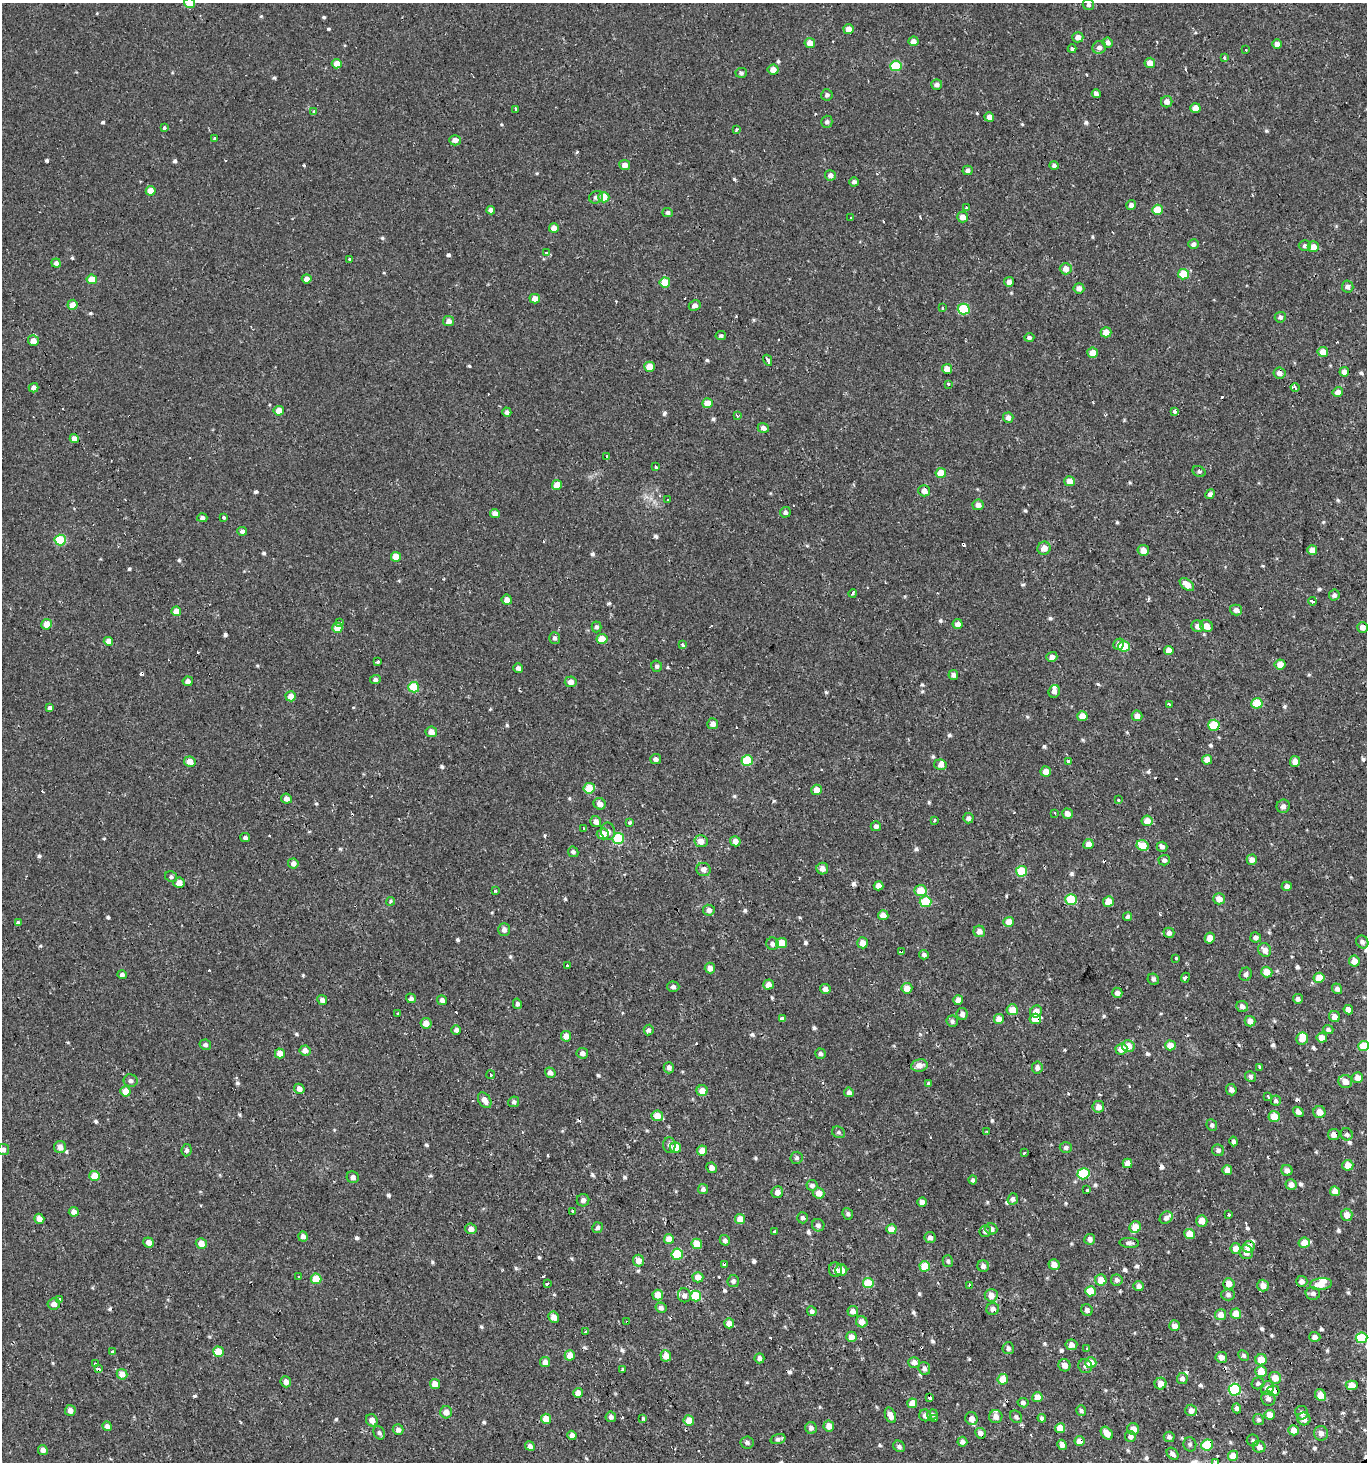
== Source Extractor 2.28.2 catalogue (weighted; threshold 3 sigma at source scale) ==
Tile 6 of 4 x 4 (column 2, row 2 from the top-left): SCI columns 1482-2846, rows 2980-4439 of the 5776 x 5899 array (HDU 1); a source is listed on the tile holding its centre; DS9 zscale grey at full resolution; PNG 1369 x 1464 px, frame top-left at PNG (2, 3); each listed source drawn as its Kron ellipse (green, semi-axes under 4 px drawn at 4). Shown black and unused: <1% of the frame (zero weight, under 2 of 3 exposures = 3% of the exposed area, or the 3 px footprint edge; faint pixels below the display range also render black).
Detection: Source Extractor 2.28.2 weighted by HDU 2 'WHT'; one run over the whole footprint, this tile lists its part. Background 6.84e-04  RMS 0.0024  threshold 0.011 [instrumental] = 3 sigma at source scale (4.5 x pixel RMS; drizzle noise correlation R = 1.50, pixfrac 1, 0.0396/0.0396 arcsec/px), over >= 5 px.
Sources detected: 711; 45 cosmic-ray / hot-pixel residue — neither listed nor drawn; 5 inside a brighter listed object's ellipse — not listed separately; of the other 661, all 500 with FLUX_AUTO >= 0.517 (the completeness limit of this list) listed and drawn (161 fainter detections not listed), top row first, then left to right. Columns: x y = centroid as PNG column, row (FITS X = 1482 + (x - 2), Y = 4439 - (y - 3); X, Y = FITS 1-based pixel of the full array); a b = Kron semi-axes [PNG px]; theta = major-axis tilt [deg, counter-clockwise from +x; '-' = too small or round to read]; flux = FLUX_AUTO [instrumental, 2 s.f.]
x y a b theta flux
189 3 5 5 - 4.4
1088 5 6 5 - 0.52
849 29 5 5 - 2.4
1078 37 5 5 - 1.7
913 41 5 5 - 1.4
810 43 5 5 - 2
1108 43 5 5 - 0.98
1277 44 5 4 - 1.3
1099 47 7 6 - 1
1072 49 4 4 - 0.88
1246 50 4 3 - 1.1
1225 58 3 3 - 1.3
1150 63 5 5 - 2
337 64 5 4 - 2.3
896 66 5 5 - 10
773 70 5 5 - 1.8
741 73 6 5 - 0.56
937 85 5 5 - 0.83
1096 94 4 4 - 0.69
827 95 5 5 - 0.69
1167 102 6 5 - 1.2
1195 108 5 5 - 2.6
516 109 3 3 - 2.5
314 111 4 3 - 0.52
989 117 5 4 - 1.4
827 122 6 5 - 0.67
164 128 3 3 - 5.3
736 129 4 3 - 0.68
214 138 3 3 - 1.7
455 140 6 5 - 1.2
625 165 5 5 - 1.3
1054 165 5 4 - 0.58
968 170 5 4 - 0.95
830 175 5 5 - 1.1
854 182 5 4 - 0.72
151 191 5 4 - 2.7
596 197 7 6 - 0.75
604 197 5 5 - 4.1
1131 205 5 5 - 0.82
966 207 3 3 - 0.54
491 210 4 4 - 0.82
1157 210 5 5 - 4.8
668 213 5 4 - 0.62
963 217 5 5 - 1.8
851 218 3 3 - 0.83
554 228 5 4 - 1.5
1193 244 5 5 - 0.7
1305 246 6 5 - 0.66
1313 247 6 5 - 2.4
546 253 3 3 - 0.82
350 260 3 3 - 1.2
56 263 5 4 - 0.77
1066 269 6 6 - 2.2
1183 274 5 5 - 5.9
92 279 5 5 - 4
307 279 5 4 - 1.4
665 282 5 5 - 4.8
1009 282 5 5 - 1
1348 287 6 6 - 0.85
1079 288 5 5 - 1.3
535 299 5 4 - 2
72 305 5 5 - 2.2
695 306 6 5 - 1.2
943 308 3 3 - 0.81
964 309 6 5 - 12
1280 317 5 5 - 0.74
449 321 6 5 - 1.1
1106 332 5 5 - 2.6
721 336 5 4 - 0.52
1029 337 5 4 - 0.63
33 341 5 5 - 1.8
1323 352 5 5 - 2.7
1093 353 5 5 - 2.7
768 360 6 3 -63 1.4
650 367 5 5 - 3.7
947 369 5 5 - 2.4
1344 372 5 4 - 1.6
1279 373 6 5 - 1.4
948 384 3 3 - 1.9
34 388 5 4 - 1.1
1295 388 4 2 - 0.73
1338 392 5 4 - 1.6
707 403 5 5 - 2.6
279 411 5 5 - 2.6
1175 411 4 3 - 1.7
507 412 4 4 - 0.73
737 416 3 3 - 1.2
1008 418 5 5 - 1.2
763 428 5 5 - 1.1
74 439 5 4 - 1.7
607 457 4 3 - 0.89
656 467 3 3 - 1.2
1199 471 7 5 -28 0.53
941 473 5 5 - 4.2
1070 481 5 5 - 2.1
557 485 5 5 - 3.3
924 491 6 5 - 1.8
1210 494 5 4 - 0.91
667 500 3 3 - 0.91
978 505 5 5 - 1.3
785 512 5 5 - 0.67
495 513 5 4 - 1.4
224 517 3 3 - 0.83
202 518 5 4 - 0.61
242 531 5 4 - 0.68
60 540 5 5 - 14
1044 548 7 6 - 2
1143 550 6 5 - 2.1
1312 550 5 5 - 2.5
396 557 5 5 - 3.9
1187 585 8 5 -40 2.4
853 593 4 3 - 0.66
1334 595 5 5 - 0.69
507 600 5 5 - 1.5
1312 601 4 3 - 7.4
1236 610 6 5 - 1.2
176 611 5 4 - 2.4
340 622 4 3 - 1.3
46 624 5 5 - 3.2
958 624 5 5 - 1.5
1198 626 6 5 - 1.2
1206 626 6 5 - 2.4
596 627 5 5 - 0.53
1362 627 5 5 - 1.6
337 628 5 5 - 3
555 638 6 5 - 0.68
602 639 5 5 - 3.7
108 641 5 4 - 1.9
1119 644 6 5 - 1.1
683 645 3 3 - 2.1
1124 646 5 5 - 6.3
1169 650 5 4 - 1.9
1052 657 5 5 - 1.3
378 662 4 3 - 4.3
1280 664 5 5 - 2.5
657 666 6 5 - 0.57
518 668 5 4 - 0.96
953 675 5 5 - 0.69
375 679 5 4 - 0.6
188 681 5 4 - 0.95
571 682 6 5 - 1.4
414 687 5 5 - 9.3
1054 691 6 5 - 1.1
291 696 5 5 - 2.5
1257 703 5 5 - 7.5
1169 705 4 3 - 4.2
50 708 4 4 - 0.69
1082 716 5 5 - 3
1137 716 5 5 - 1.4
713 724 5 5 - 1
1214 725 6 5 - 8.9
431 732 6 5 - 1.8
656 759 5 5 - 0.89
1207 760 5 5 - 2.1
747 761 5 5 - 9.8
1295 761 5 5 - 1.7
190 762 6 5 - 2.5
1069 762 4 3 - 8.1
940 765 6 5 - 1.3
1046 772 5 5 - 1.9
589 788 6 5 - 5.2
817 790 5 5 - 2.4
286 799 5 5 - 1.3
1118 800 3 3 - 0.74
600 804 6 5 - 1.4
1283 806 7 6 - 0.88
1055 813 4 2 - 0.62
1067 814 5 5 - 1.7
968 818 5 5 - 0.79
935 820 3 3 - 1.7
1147 821 5 5 - 2.4
596 822 6 5 - 1.4
629 823 4 3 - 0.68
876 826 5 5 - 0.78
584 829 4 3 - 1.2
608 831 9 7 -76 1.1
603 834 6 5 - 3.1
245 838 5 4 - 0.7
618 838 6 5 - 13
701 841 6 6 - 1.9
735 841 5 5 - 1.5
1088 844 5 5 - 1.8
1143 845 6 5 - 4.9
1162 847 5 5 - 0.82
573 852 5 5 - 0.58
1164 860 5 5 - 0.72
1252 860 5 5 - 1.3
293 863 5 5 - 1.2
704 869 7 6 - 1.2
822 869 6 5 - 1.2
1021 871 5 5 - 8
171 877 6 5 - 0.57
179 883 5 5 - 1.6
879 886 5 4 - 1.9
1287 886 5 4 - 0.88
495 891 3 3 - 1.5
921 891 6 5 - 4.8
1071 899 5 5 - 9
1219 899 5 5 - 2.1
391 901 4 4 - 0.54
1108 901 5 5 - 3.6
926 902 6 5 - 10
709 910 6 5 - 1
883 915 5 5 - 2.1
1128 917 5 4 - 0.55
1009 922 5 5 - 3.7
18 923 3 3 - 0.9
504 930 6 5 - 1.2
979 931 6 5 - 1.5
1169 933 5 5 - 1
1256 937 5 5 - 0.9
1210 938 5 5 - 1.8
1362 942 7 6 - 0.84
782 943 5 5 - 3.4
862 943 5 5 - 2.1
773 944 6 6 - 0.86
1265 950 7 6 - 1.5
901 952 3 3 - 2.7
924 955 5 4 - 0.68
1176 958 3 3 - 1.5
1354 961 5 5 - 2.2
567 966 3 3 - 1.7
710 968 5 5 - 1.6
1267 972 6 5 - 2.9
1246 974 7 6 - 0.8
122 975 5 4 - 0.66
1185 978 5 3 - 3.1
1319 978 5 5 - 3.6
1153 979 6 5 - 0.52
768 984 5 5 - 1.7
673 987 6 5 - 0.62
907 988 5 5 - 2.7
825 989 5 5 - 1.2
1337 989 5 5 - 0.91
1117 993 5 5 - 1
411 998 5 4 - 0.79
1298 999 5 5 - 1
322 1000 5 4 - 0.9
442 1000 5 5 - 0.94
958 1000 5 5 - 1.8
517 1004 5 4 - 0.63
1242 1006 6 5 - 1
1012 1010 6 5 - 3.1
1348 1010 5 4 - 1.4
1036 1011 6 5 - 2.1
397 1014 3 3 - 1.4
962 1014 6 5 - 0.99
1334 1017 5 5 - 1.4
782 1019 4 4 - 0.69
999 1019 5 5 - 2.3
1035 1019 6 5 - 4.4
952 1021 6 5 - 0.6
1250 1021 5 5 - 1.5
426 1023 5 5 - 2.2
1328 1029 5 4 - 0.57
456 1030 5 5 - 0.79
649 1030 5 5 - 0.62
566 1036 5 5 - 2
1322 1038 5 5 - 2.1
1302 1039 6 6 - 2.3
205 1045 6 5 - 0.61
1170 1045 5 5 - 2.9
1128 1046 6 6 - 2.9
1364 1046 5 5 - 5.3
1121 1049 6 5 - 3
305 1051 5 5 - 1.3
280 1053 5 5 - 2.5
582 1053 6 5 - 1.2
820 1054 5 5 - 0.64
919 1065 8 6 10 1.7
1260 1067 4 3 - 3
669 1068 5 5 - 0.81
1037 1068 6 5 - 0.92
550 1073 5 5 - 1.1
491 1075 4 3 - 2.4
1250 1077 5 5 - 0.63
1357 1078 5 5 - 1.8
131 1081 7 6 - 0.76
1345 1082 7 6 - 2
929 1083 4 4 - 0.6
299 1089 5 5 - 1.2
1231 1090 6 5 - 0.88
125 1091 5 5 - 3
702 1091 5 5 - 2.5
849 1092 5 5 - 0.9
1268 1096 3 3 - 1.3
485 1100 8 6 -55 1.7
1276 1101 5 5 - 0.61
514 1102 5 5 - 0.59
1098 1107 6 6 - 1.5
1298 1112 6 4 -41 1
1319 1112 6 6 - 1.9
657 1116 6 5 - 3.3
1274 1116 6 5 - 3.8
1212 1125 6 5 - 0.57
987 1131 3 3 - 1.2
838 1132 7 5 -29 0.53
1334 1134 5 5 - 1.3
1347 1134 6 6 - 0.64
1233 1141 5 4 - 0.72
669 1145 8 6 -85 0.77
60 1147 6 6 - 1.7
675 1147 5 5 - 6
1066 1148 6 5 - 0.65
3 1150 6 5 - 0.74
187 1150 6 5 - 0.55
702 1150 5 5 - 2.6
1218 1150 6 5 - 0.7
1024 1153 3 3 - 3
797 1158 6 6 - 0.55
1127 1163 5 5 - 1.5
1348 1165 5 5 - 2.9
712 1168 5 5 - 1.3
1227 1170 5 5 - 2.2
1287 1170 6 5 - 1.2
1083 1174 6 5 - 14
94 1176 5 5 - 4
353 1177 6 5 - 0.89
973 1180 4 4 - 0.56
812 1185 5 5 - 0.88
1291 1185 5 5 - 1.5
703 1189 5 5 - 0.75
1087 1190 3 3 - 6.4
1335 1191 5 5 - 2.2
777 1192 6 5 - 1.6
819 1193 6 5 - 2.2
1013 1199 6 5 - 0.71
583 1200 6 6 - 0.95
922 1202 5 4 - 1.4
572 1211 3 3 - 0.71
74 1212 5 4 - 1.2
848 1214 6 5 - 0.54
1229 1214 3 3 - 0.97
1347 1215 6 6 - 2.1
802 1218 5 5 - 0.66
1166 1218 7 5 37 1.1
39 1219 5 5 - 1.6
740 1219 5 5 - 3
1202 1221 5 5 - 2.4
818 1225 6 6 - 0.83
1135 1227 6 5 - 3.9
597 1228 5 5 - 0.66
471 1229 5 5 - 1.5
891 1229 5 5 - 3
991 1229 6 5 - 0.89
985 1231 6 6 - 0.71
774 1232 4 3 - 1.3
1189 1234 5 5 - 4
303 1236 5 4 - 1
930 1238 6 5 - 0.8
669 1239 5 5 - 2.4
1090 1239 5 5 - 0.9
725 1240 5 5 - 0.66
149 1242 5 5 - 1.6
201 1243 5 5 - 2.6
1129 1243 10 5 -4 0.71
1304 1243 6 5 - 3.8
697 1244 5 5 - 3.9
1249 1247 6 5 - 2.8
1236 1249 5 5 - 2.2
1246 1252 7 6 - 1.4
677 1254 5 5 - 12
639 1261 6 5 - 1.9
948 1261 6 5 - 0.54
724 1264 3 3 - 4.5
1054 1265 5 5 - 1.7
925 1266 5 5 - 5.2
983 1266 6 5 - 0.83
835 1269 7 6 - 1.3
841 1270 6 6 - 2.9
298 1276 3 3 - 0.58
698 1277 5 5 - 2.3
316 1279 5 5 - 5.3
1101 1280 5 5 - 2.5
1117 1280 6 5 - 0.92
733 1281 6 5 - 0.63
1302 1281 5 5 - 1
868 1283 5 5 - 7.8
547 1284 3 3 - 1.5
1229 1284 6 5 - 2.2
1321 1284 11 6 7 2.8
970 1286 3 3 - 1.8
1139 1286 5 5 - 1.2
1263 1286 6 6 - 1.9
1090 1291 5 5 - 5.5
1313 1293 7 6 - 0.78
658 1295 5 5 - 3.2
684 1295 7 6 - 0.98
991 1295 6 6 - 2.1
1228 1295 7 6 - 0.77
696 1296 5 5 - 9.2
60 1300 3 3 - 4.8
54 1304 6 6 - 1.4
661 1308 5 5 - 0.87
993 1309 6 6 - 1.1
1087 1310 6 5 - 0.83
812 1311 5 4 - 0.6
853 1311 5 5 - 1.3
1236 1314 5 5 - 3.5
1220 1315 5 5 - 1.8
554 1317 6 5 - 1.8
627 1322 3 3 - 0.75
862 1322 6 5 - 1.9
729 1323 5 5 - 2
1175 1326 5 5 - 1.6
586 1332 3 3 - 4.7
851 1337 5 5 - 1.9
1315 1337 6 5 - 1
1362 1338 6 5 - 11
1071 1345 6 5 - 1.4
1008 1348 6 5 - 0.7
1087 1348 4 3 - 1.6
112 1352 3 3 - 1.1
218 1352 5 5 - 4.9
570 1355 5 5 - 2.8
1244 1355 6 4 -44 0.54
666 1356 5 5 - 2.8
1221 1357 6 5 - 1.5
759 1358 5 5 - 0.78
1261 1360 5 5 - 3.6
545 1362 5 5 - 1.7
914 1362 6 5 - 1.3
1091 1363 6 5 - 3.8
95 1364 3 3 - 2
1065 1365 6 6 - 1.5
1085 1366 7 7 - 0.81
98 1369 3 3 - 2.1
622 1369 4 3 - 0.95
924 1369 6 5 - 0.83
1261 1371 5 5 - 3.9
122 1374 5 5 - 2.1
1275 1378 6 6 - 2.3
1003 1379 5 5 - 3.8
1182 1379 5 5 - 0.96
286 1382 5 5 - 1.5
1258 1383 6 5 - 0.66
435 1384 5 5 - 2.4
1160 1384 6 6 - 1.9
1352 1385 6 5 - 3.8
1267 1388 7 6 - 1.6
1235 1390 6 6 - 17
1273 1391 6 5 - 3.7
578 1393 5 5 - 1.5
1320 1395 6 5 - 2.9
1037 1397 5 5 - 2.4
930 1398 3 3 - 3.4
1268 1398 7 6 - 0.99
912 1403 5 5 - 3
1023 1403 5 4 - 0.7
1237 1408 5 4 - 0.63
70 1410 5 5 - 1.4
1191 1410 6 5 - 1.5
1081 1411 5 5 - 0.53
446 1412 6 6 - 1.6
1302 1413 7 6 - 0.98
890 1415 8 5 -69 1.6
925 1415 6 5 - 1
932 1415 5 5 - 0.54
1270 1415 5 5 - 2.3
611 1417 5 5 - 0.75
996 1417 6 6 - 1.5
1016 1417 7 5 -51 0.56
935 1418 4 3 - 1.4
1042 1418 4 4 - 0.58
546 1419 5 5 - 3.8
643 1419 3 3 - 2.1
972 1419 6 6 - 1.4
1258 1419 5 5 - 0.53
1304 1419 6 6 - 1.6
372 1420 6 5 - 1.5
689 1420 5 5 - 3.4
107 1426 5 4 - 0.88
829 1426 5 5 - 1.8
811 1428 6 5 - 0.84
1060 1428 5 5 - 3.9
1133 1429 6 6 - 1.9
398 1430 5 5 - 1
1294 1430 5 5 - 2.2
379 1433 7 5 -60 0.61
980 1433 5 5 - 0.98
1107 1433 7 5 -50 2.3
1321 1433 7 7 - 1.1
572 1435 5 4 - 1.2
1130 1436 5 5 - 1
1169 1437 5 5 - 0.74
778 1439 7 4 16 0.66
1253 1440 6 5 - 0.6
1079 1441 5 5 - 2.2
747 1442 6 6 - 0.77
962 1442 5 5 - 0.9
1190 1444 7 6 - 0.57
1062 1445 5 4 - 1.1
1207 1445 6 5 - 10
530 1446 5 4 - 0.88
899 1446 6 5 - 0.73
1259 1447 6 6 - 1.4
43 1450 5 4 - 1.3
1173 1454 7 5 -48 0.88
1233 1456 5 5 - 3.3
1215 1462 3 3 - 1.9
Overlapping masked pixels (flux is a lower limit): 12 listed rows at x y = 901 952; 1035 1019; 1334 1134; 1227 1170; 724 1264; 970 1286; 627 1322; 570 1355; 98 1369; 1273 1391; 1079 1441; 1207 1445
Isophote crosses this tile's border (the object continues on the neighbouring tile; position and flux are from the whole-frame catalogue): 5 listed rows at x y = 189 3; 1364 1046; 3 1150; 1362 1338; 1215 1462